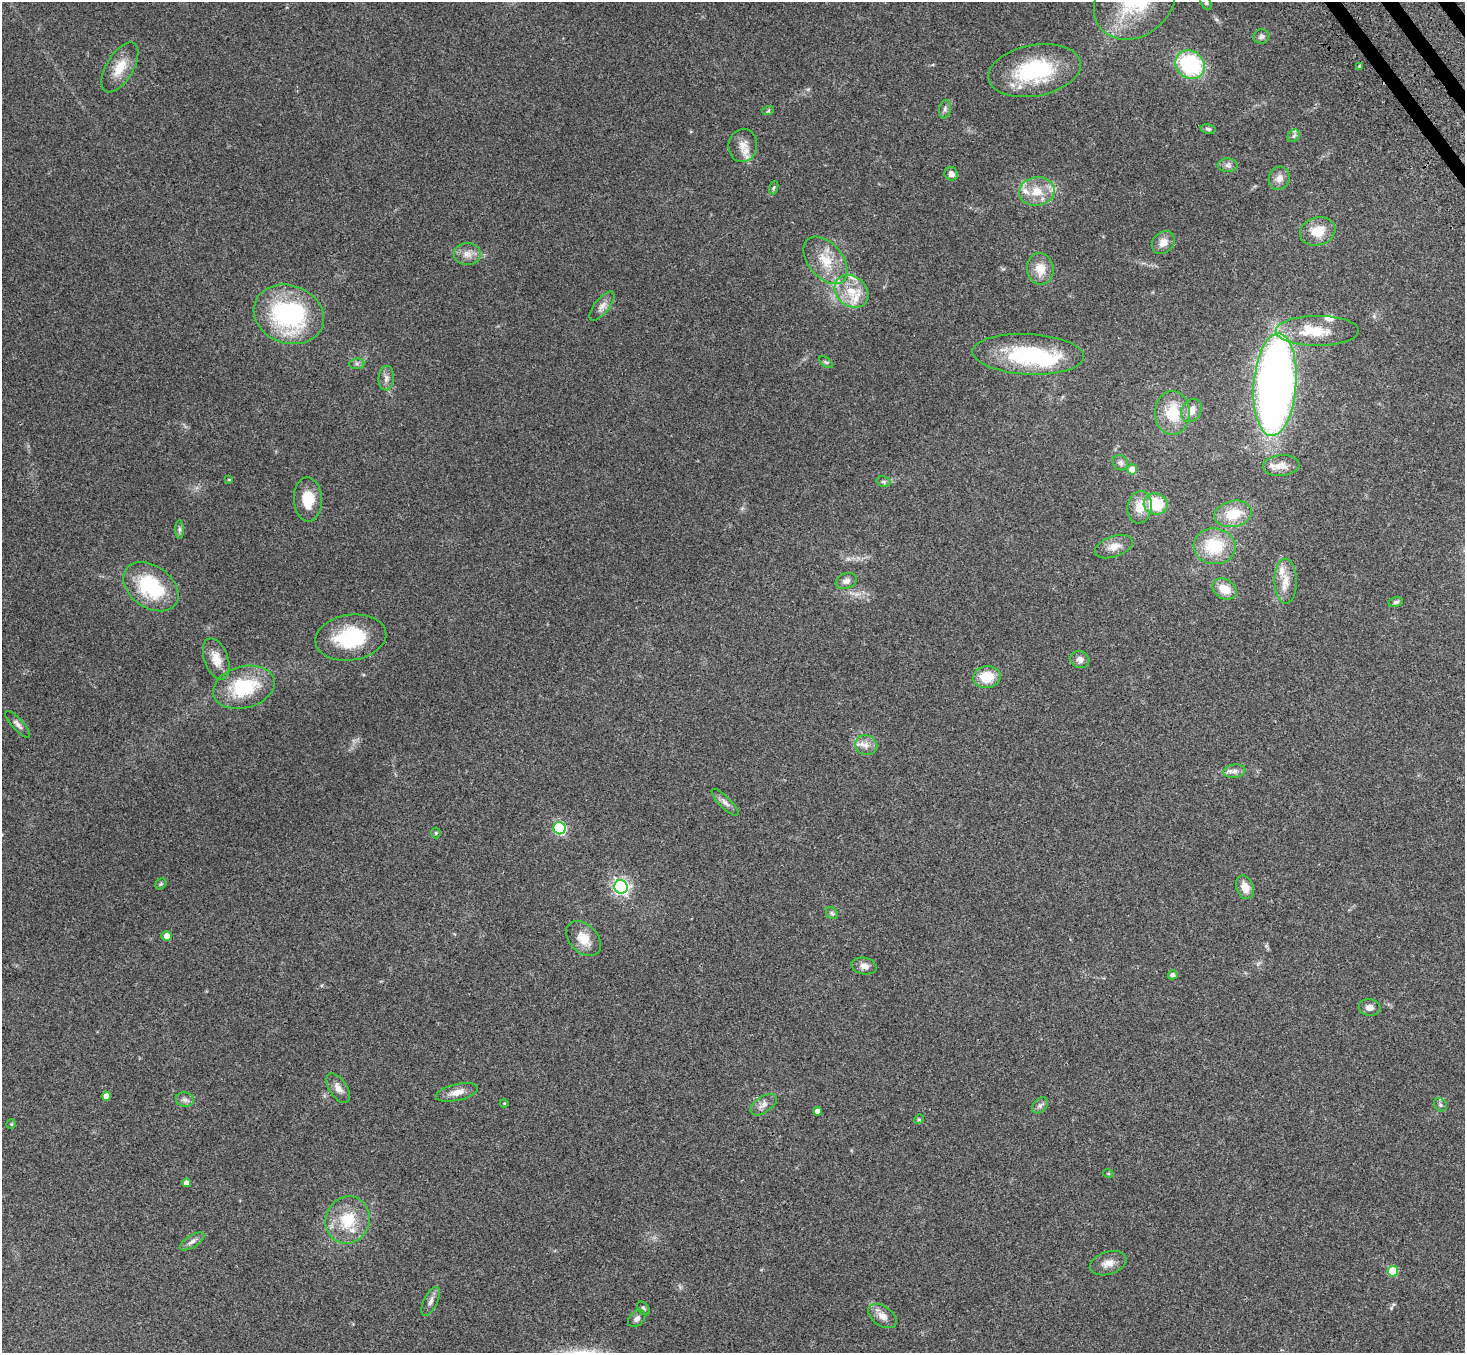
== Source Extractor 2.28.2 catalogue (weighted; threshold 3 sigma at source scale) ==
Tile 10 of 4 x 4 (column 2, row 3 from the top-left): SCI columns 1544-3006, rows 1705-3055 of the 6009 x 5974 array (HDU 1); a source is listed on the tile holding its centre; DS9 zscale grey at full resolution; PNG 1467 x 1355 px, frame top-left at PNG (2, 2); each listed source drawn as its Kron ellipse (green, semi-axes under 4 px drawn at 4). Shown black and unused: <1% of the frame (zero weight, under 3 of 4 exposures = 5% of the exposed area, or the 3 px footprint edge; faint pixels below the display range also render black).
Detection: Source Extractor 2.28.2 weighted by HDU 2 'WHT'; one run over the whole footprint, this tile lists its part. Background 0.214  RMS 0.0086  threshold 0.0387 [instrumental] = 3 sigma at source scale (4.5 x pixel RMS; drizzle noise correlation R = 1.50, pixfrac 1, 0.05/0.05 arcsec/px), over >= 5 px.
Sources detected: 98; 1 inside a brighter object's white glare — neither listed nor drawn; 6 inside a brighter listed object's ellipse — not listed separately; the other 91 listed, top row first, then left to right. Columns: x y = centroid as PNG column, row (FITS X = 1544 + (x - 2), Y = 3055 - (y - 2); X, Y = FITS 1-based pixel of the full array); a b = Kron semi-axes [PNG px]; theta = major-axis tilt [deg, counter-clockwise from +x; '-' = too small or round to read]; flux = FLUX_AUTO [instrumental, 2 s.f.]
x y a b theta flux
1135 2 43 35 36 70
1206 3 7 5 -62 1.5
1261 36 8 7 - 2.5
1190 65 16 13 -35 77
1359 66 4 3 - 0.79
120 67 28 13 59 17
1035 71 47 25 10 72
945 109 9 6 80 2.4
768 111 6 4 19 1.1
1208 129 7 4 -8 1.7
1294 136 7 5 46 2
743 145 16 14 82 9.5
1228 165 10 6 -2 3.1
951 174 7 6 - 3.8
1279 178 12 10 68 6.1
774 188 7 4 70 1.3
1037 191 18 14 9 17
1318 231 18 14 17 17
1163 243 13 10 46 7.3
467 254 13 11 0 7
826 260 27 17 -50 22
1040 269 16 13 -82 13
851 291 18 15 -42 19
602 306 18 7 51 5.3
289 314 36 29 -19 110
1317 331 41 15 0 28
1028 354 56 20 -3 81
826 362 8 4 -36 1.4
357 364 7 5 6 2.1
386 378 12 7 85 4.3
1275 385 51 21 86 590
1191 410 12 9 57 7.6
1172 413 22 17 -90 27
1120 463 8 7 - 2.7
1281 466 18 10 5 8.7
1132 469 5 5 - 11
229 480 4 4 - 0.83
883 482 7 5 -17 1.7
308 500 22 14 -87 18
1156 504 12 10 -12 31
1140 507 16 12 81 13
1233 514 19 13 12 21
179 529 9 4 -90 2
1215 546 21 18 -6 33
1114 547 20 10 19 8.6
846 581 11 7 21 3.8
1286 581 22 11 -89 12
151 587 30 21 -36 58
1224 589 13 9 -30 13
1396 602 7 5 15 2.1
351 637 36 23 8 52
216 659 21 12 -71 12
1080 659 10 8 -20 4.2
987 677 14 11 7 19
244 687 31 21 15 50
18 724 17 6 -48 3.7
866 745 11 10 - 5.8
1234 771 11 6 8 4.1
725 802 18 6 -45 4.3
560 828 6 6 - 88
436 833 5 5 - 1.1
161 884 6 5 - 1.2
621 887 7 6 - 250
1245 887 12 8 -68 8.7
832 913 7 5 -47 1.7
167 936 5 5 - 5.6
584 939 20 14 -45 14
864 966 12 8 -10 4.6
1173 975 5 4 - 2.6
1370 1008 11 8 -8 4.6
338 1088 17 9 -56 6
457 1092 21 8 13 8
106 1096 4 4 - 6.3
185 1100 9 7 -10 3.2
504 1103 4 3 - 0.66
764 1105 15 8 34 5
1040 1105 9 6 45 2.6
1440 1105 7 6 - 1.8
818 1111 4 4 - 5.2
919 1119 5 4 - 0.97
11 1124 5 5 - 0.95
1108 1173 5 3 - 0.81
187 1183 4 4 - 4.5
348 1220 24 22 68 30
192 1241 14 6 33 3.4
1108 1263 19 11 18 7.6
1393 1271 5 5 - 28
430 1301 16 6 65 4.3
643 1309 8 5 -50 1.6
882 1316 16 9 -36 7.1
637 1318 10 7 43 3.1
Isophote crosses this tile's border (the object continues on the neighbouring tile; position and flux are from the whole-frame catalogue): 2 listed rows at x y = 1135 2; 1206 3